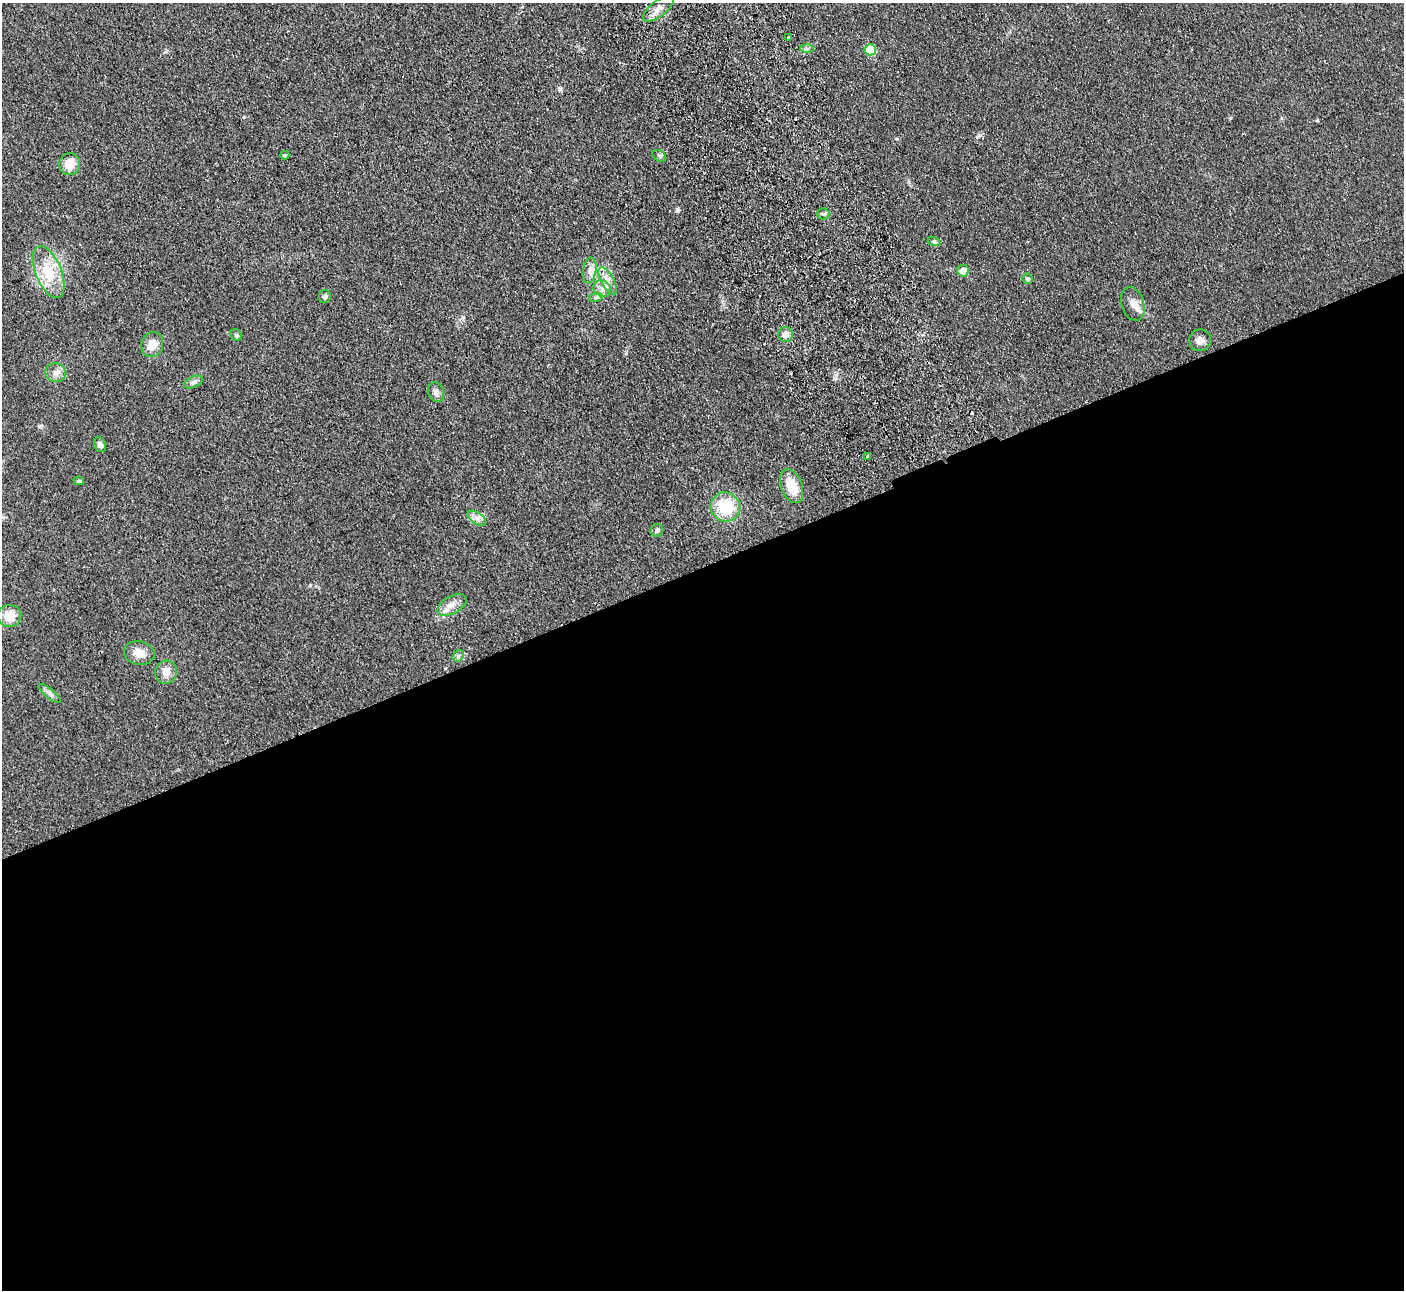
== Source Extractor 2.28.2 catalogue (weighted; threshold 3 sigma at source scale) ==
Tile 15 of 4 x 4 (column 3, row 4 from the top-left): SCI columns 2858-4259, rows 183-1470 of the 5715 x 5648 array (HDU 1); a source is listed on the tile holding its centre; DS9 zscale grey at full resolution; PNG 1406 x 1292 px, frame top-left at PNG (2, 3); each listed source drawn as its Kron ellipse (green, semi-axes under 4 px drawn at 4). Shown black and unused: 56% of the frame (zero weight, under 2 of 3 exposures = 3% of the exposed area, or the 3 px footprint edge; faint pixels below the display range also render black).
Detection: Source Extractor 2.28.2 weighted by HDU 2 'WHT'; one run over the whole footprint, this tile lists its part. Background 0.0949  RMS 0.0097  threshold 0.0439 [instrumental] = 3 sigma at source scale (4.5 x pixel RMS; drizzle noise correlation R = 1.50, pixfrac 1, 0.05/0.05 arcsec/px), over >= 5 px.
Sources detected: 41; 3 cosmic-ray / hot-pixel residue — neither listed nor drawn; the other 38 listed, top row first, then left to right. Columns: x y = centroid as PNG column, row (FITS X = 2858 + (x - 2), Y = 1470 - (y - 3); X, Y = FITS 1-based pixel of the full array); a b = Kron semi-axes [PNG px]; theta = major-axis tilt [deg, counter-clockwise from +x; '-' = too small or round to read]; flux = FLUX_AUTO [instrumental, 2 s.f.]
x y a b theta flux
658 9 18 8 38 7.1
789 38 3 3 - 3.6
807 49 6 4 -2 2
870 50 5 5 - 39
285 155 4 4 - 1.8
659 156 7 5 -31 2.1
70 164 11 10 - 15
823 214 6 5 - 1.8
934 241 6 4 -18 1.4
589 271 13 6 81 5.8
963 271 6 5 - 11
49 272 28 13 -68 26
1028 279 5 5 - 2.3
608 281 15 6 -61 6.6
602 289 9 7 -34 5.3
325 296 6 5 - 2.5
596 297 7 4 18 2
1133 304 17 11 -73 8.6
236 335 6 5 - 1.5
786 335 7 7 - 5.8
1200 340 11 10 - 6.4
152 345 13 11 70 11
56 373 10 9 - 5.5
193 382 10 5 25 3.2
436 392 10 8 -70 4.3
100 445 8 5 -69 3.6
867 457 3 3 - 5.7
79 481 5 4 - 1.6
792 486 17 10 -70 20
726 507 15 14 - 37
477 518 10 5 -33 4
657 530 7 6 - 2.5
452 605 16 8 29 8
9 616 12 11 - 17
139 653 15 11 -12 9.9
458 656 6 5 - 2.1
166 672 12 11 - 8.1
50 693 14 4 -39 3.3
Overlapping masked pixels (flux is a lower limit): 1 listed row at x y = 867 457
Unlisted compact peaks at least as high as the median listed source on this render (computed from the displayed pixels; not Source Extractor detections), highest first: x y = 677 209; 1317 120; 1230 118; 560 89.